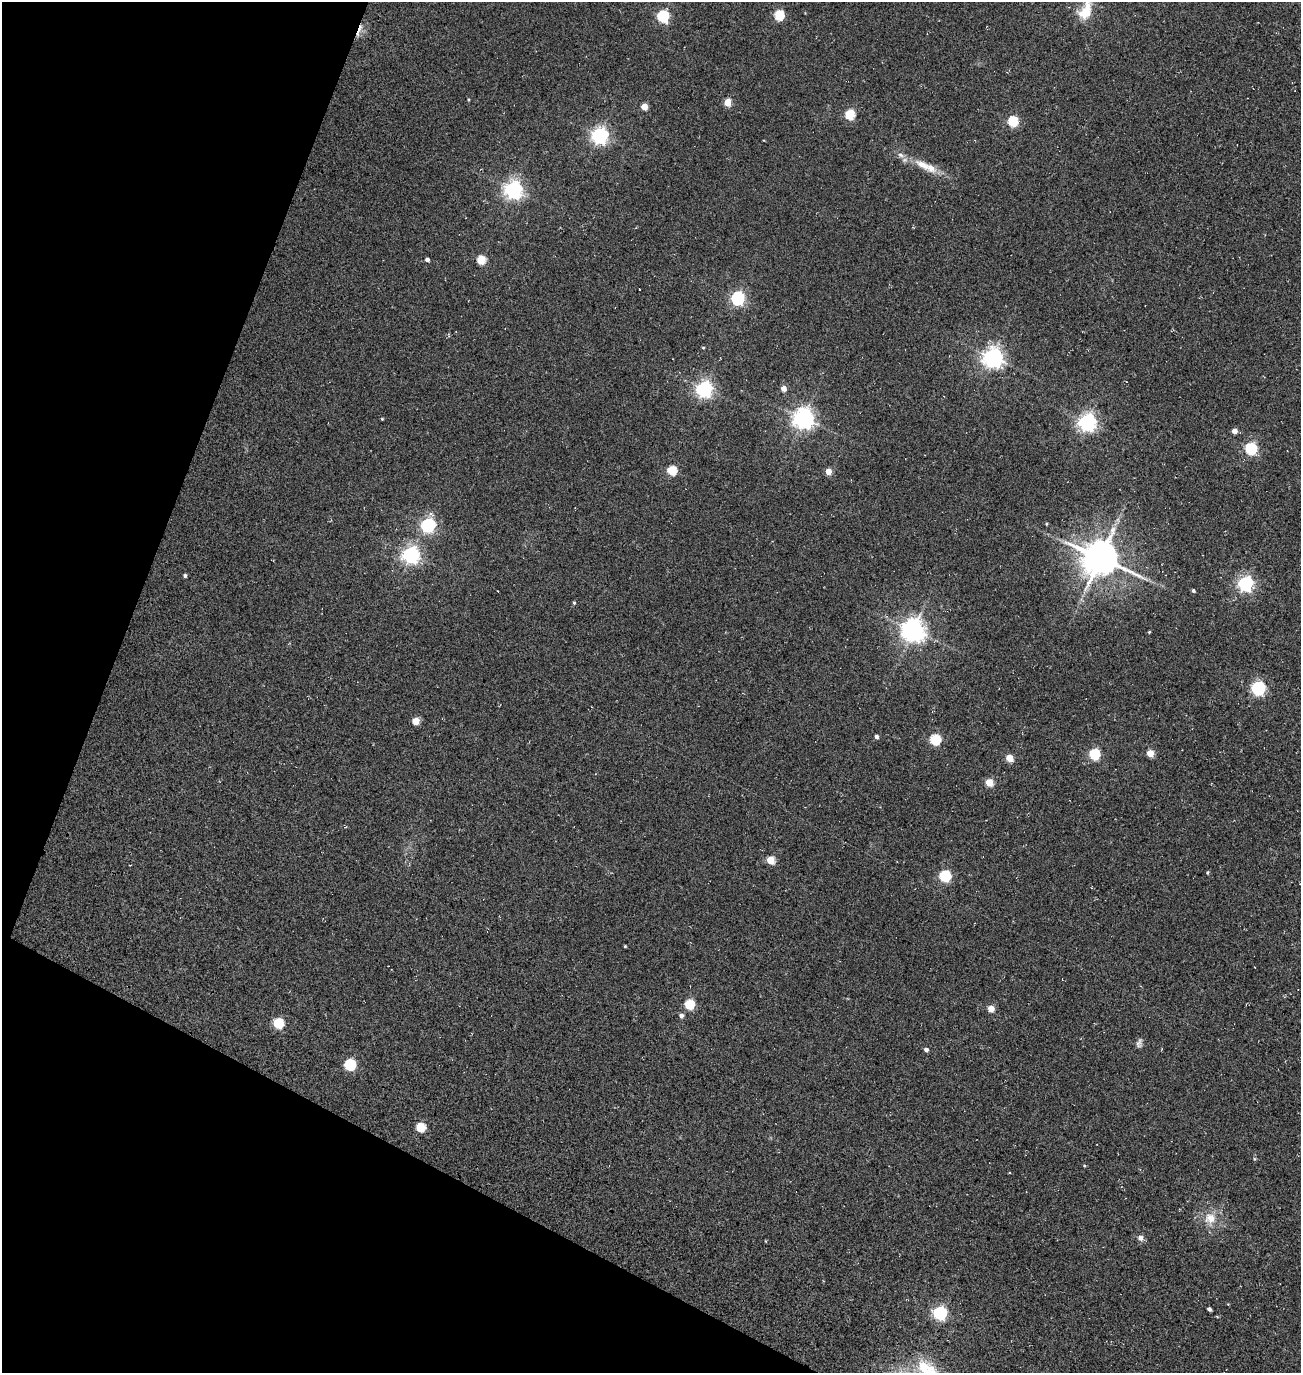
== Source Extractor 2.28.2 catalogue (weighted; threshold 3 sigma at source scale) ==
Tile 9 of 4 x 4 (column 1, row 3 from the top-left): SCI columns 484-1782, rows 1616-2986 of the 5922 x 5903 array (HDU 1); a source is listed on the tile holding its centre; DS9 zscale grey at full resolution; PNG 1303 x 1375 px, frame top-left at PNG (2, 2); no overlay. Shown black and unused: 20% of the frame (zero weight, under 3 of 5 exposures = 11% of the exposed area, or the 3 px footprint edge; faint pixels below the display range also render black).
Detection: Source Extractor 2.28.2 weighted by HDU 2 'WHT'; one run over the whole footprint, this tile lists its part. Background 0.0815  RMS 0.026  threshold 0.118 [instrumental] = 3 sigma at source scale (4.5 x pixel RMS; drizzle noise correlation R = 1.50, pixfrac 1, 0.05/0.05 arcsec/px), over >= 5 px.
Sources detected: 69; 1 too faint to see at this stretch — not listed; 2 inside a brighter listed object's ellipse — not listed separately; the other 66 listed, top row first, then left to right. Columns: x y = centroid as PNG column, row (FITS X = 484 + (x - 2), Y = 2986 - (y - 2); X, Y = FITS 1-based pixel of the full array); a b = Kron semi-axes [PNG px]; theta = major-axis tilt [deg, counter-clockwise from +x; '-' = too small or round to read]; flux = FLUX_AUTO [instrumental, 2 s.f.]
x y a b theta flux
1085 10 30 16 68 66
779 15 5 5 - 170
663 16 6 6 - 290
359 30 23 3 70 16
468 100 4 3 - 2.6
727 102 5 4 - 67
644 107 5 4 - 47
849 114 5 5 - 160
1013 121 5 5 - 190
599 136 6 6 - 1000
923 165 27 10 -29 43
513 190 7 6 - 1200
427 259 4 4 - 8.1
481 260 5 5 - 120
639 289 2 2 - 1.4
737 298 6 6 - 530
449 335 6 3 -70 2.6
703 348 4 3 - 2.5
992 358 7 7 - 1600
783 388 5 4 - 21
704 389 6 6 - 950
382 419 3 3 - 2.3
803 419 7 7 - 1700
1087 422 6 6 - 1200
1235 431 4 4 - 17
1251 449 6 5 - 350
671 470 5 5 - 150
828 471 5 4 - 34
1046 524 4 3 - 2.3
428 525 6 6 - 560
411 555 6 6 - 960
1100 558 11 10 - 7400
185 576 4 4 - 4.6
1245 584 6 6 - 690
1193 591 4 3 - 4.4
574 603 5 4 - 3.4
913 630 7 7 - 2300
1149 632 3 3 - 2.1
1258 688 6 6 - 570
415 721 5 5 - 59
876 737 4 4 - 7.3
935 740 5 5 - 220
1150 753 5 4 - 59
1094 754 5 5 - 230
1009 758 5 5 - 59
989 782 5 4 - 73
771 860 5 5 - 95
1207 872 4 4 - 3
945 876 6 5 - 270
625 946 3 3 - 2.6
689 1004 5 5 - 180
991 1009 5 4 - 49
681 1016 5 5 - 9.9
278 1023 5 5 - 180
1139 1043 12 7 79 8.6
926 1050 5 4 - 9.5
350 1065 5 5 - 270
420 1127 5 5 - 140
1254 1159 5 5 - 3
1084 1166 4 4 - 2.3
1210 1218 18 17 - 46
1140 1238 7 7 - 10
765 1241 4 3 - 1.9
1209 1309 4 4 - 8.3
939 1313 6 6 - 470
923 1367 17 13 -65 69
Overlapping masked pixels (flux is a lower limit): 1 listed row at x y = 359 30
Isophote crosses this tile's border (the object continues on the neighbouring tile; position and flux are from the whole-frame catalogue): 2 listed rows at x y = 1085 10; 923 1367